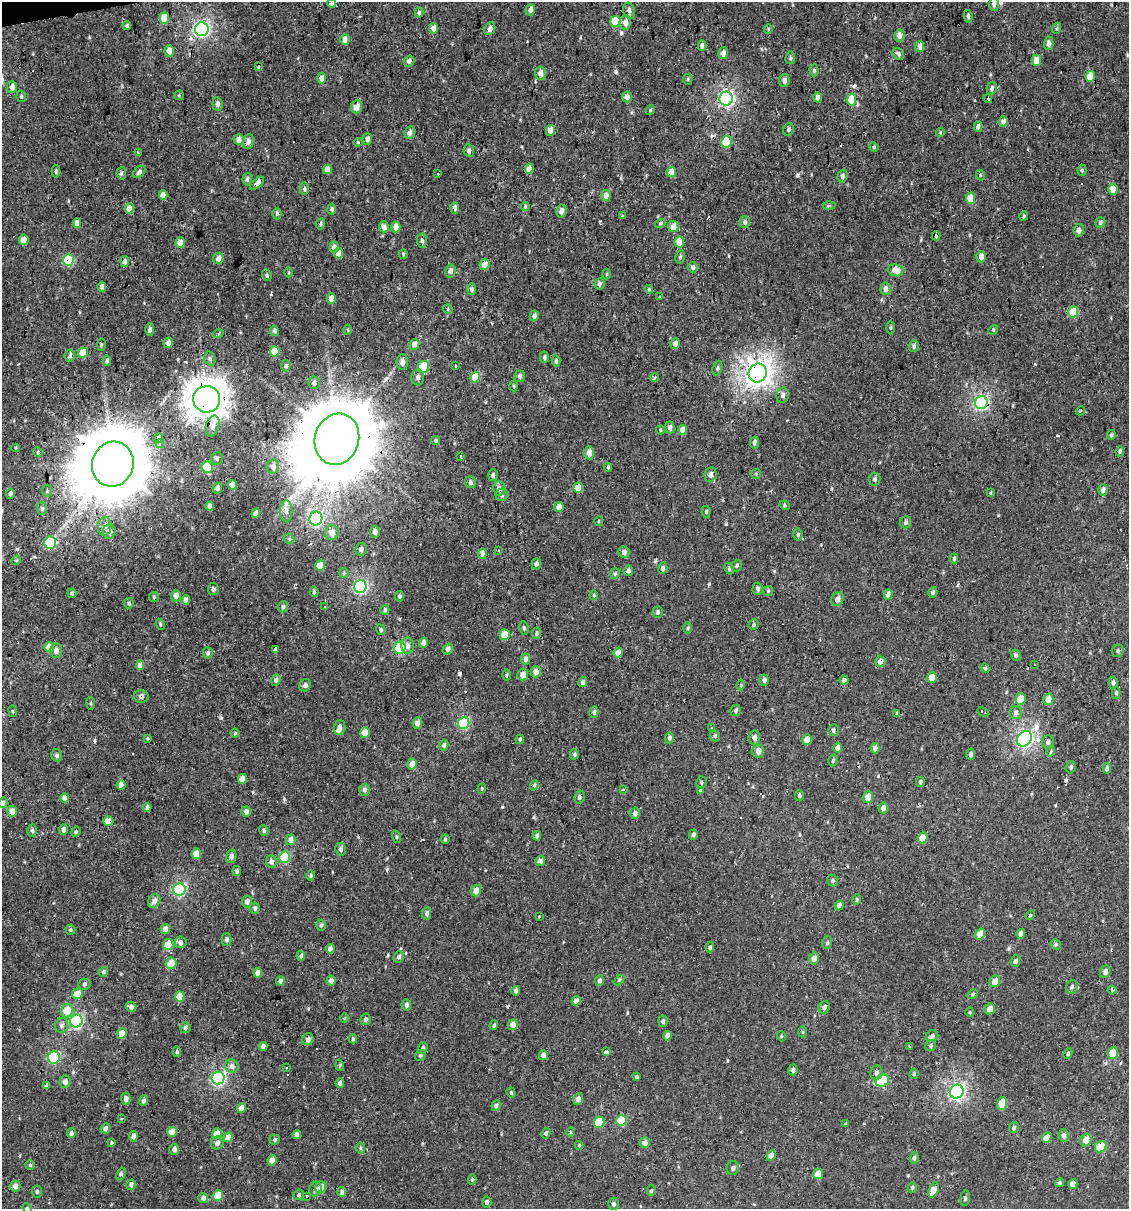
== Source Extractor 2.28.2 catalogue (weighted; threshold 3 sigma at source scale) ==
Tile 11 of 4 x 4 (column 3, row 3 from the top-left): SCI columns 2278-3404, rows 1208-2414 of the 4599 x 4829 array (HDU 1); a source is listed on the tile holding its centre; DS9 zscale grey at full resolution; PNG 1131 x 1211 px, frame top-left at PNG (2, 2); each listed source drawn as its Kron ellipse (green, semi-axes under 4 px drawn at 4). Shown black and unused: <1% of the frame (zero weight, under 2 of 3 exposures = <1% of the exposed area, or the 3 px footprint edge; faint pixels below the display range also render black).
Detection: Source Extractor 2.28.2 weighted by HDU 2 'WHT'; one run over the whole footprint, this tile lists its part. Background -2.67e-04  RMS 0.0035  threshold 0.0156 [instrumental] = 3 sigma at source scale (4.5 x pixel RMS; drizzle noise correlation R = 1.50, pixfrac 1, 0.0396/0.0396 arcsec/px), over >= 5 px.
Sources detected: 535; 21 cosmic-ray / hot-pixel residue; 1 long thin detection or spike segment (spike, bleed or trail) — neither listed nor drawn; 1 inside a brighter listed object's ellipse — not listed separately; of the other 512, all 500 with FLUX_AUTO >= 0.313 (the completeness limit of this list) listed and drawn (12 fainter detections not listed), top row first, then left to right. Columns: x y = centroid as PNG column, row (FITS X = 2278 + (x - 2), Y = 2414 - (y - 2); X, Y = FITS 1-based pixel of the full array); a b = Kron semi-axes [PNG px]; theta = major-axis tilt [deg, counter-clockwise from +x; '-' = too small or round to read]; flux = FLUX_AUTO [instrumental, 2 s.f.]
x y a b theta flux
332 3 4 3 - 1.6
994 4 7 5 -90 1.1
530 10 6 4 71 1.6
629 11 8 6 -72 1.3
419 13 5 4 - 0.67
968 16 6 4 -81 0.68
164 18 5 5 - 7.3
615 21 5 5 - 12
625 22 7 5 79 2.4
127 26 4 4 - 0.72
434 28 5 4 - 2.8
1057 28 5 3 - 0.43
202 29 7 7 - 79
490 29 7 5 67 1.1
768 29 4 4 - 0.35
899 35 6 5 - 2.3
345 39 5 4 - 1.7
1049 43 7 5 88 1.4
702 46 5 4 - 1.1
920 46 5 4 - 2.5
169 51 6 5 - 2.1
723 53 6 5 - 1.8
898 54 6 5 - 0.92
790 58 6 5 - 0.63
1036 60 6 5 - 3.4
409 61 6 5 - 1.3
259 66 3 3 - 1.3
814 70 6 4 -89 0.63
540 73 6 5 - 1.9
1090 76 5 4 - 6.5
322 78 5 4 - 2.2
688 79 5 5 - 0.47
784 81 6 5 - 1.5
12 87 6 5 - 1.5
992 88 6 5 - 0.94
179 95 5 4 - 0.37
21 96 6 4 -78 0.66
627 97 5 5 - 2
817 97 5 4 - 1.3
726 99 7 6 - 79
988 99 4 2 - 3.2
851 100 6 4 83 8.2
217 104 7 5 -83 1.1
357 107 7 5 67 2.9
650 110 5 4 - 0.37
1003 121 5 4 - 1.7
978 127 5 4 - 1.3
788 129 6 5 - 0.71
550 131 5 4 - 3.6
410 132 6 5 - 1.3
940 132 4 4 - 0.4
367 139 6 5 - 1.4
239 140 5 5 - 2.2
248 142 7 5 83 1.5
358 142 4 4 - 0.35
726 142 6 5 - 18
874 147 5 4 - 0.43
469 151 6 5 - 0.93
138 153 3 2 - 0.42
327 169 5 4 - 3.2
529 169 5 4 - 2.9
1082 170 5 4 - 0.52
56 171 6 4 -89 0.59
139 172 7 5 43 0.97
671 172 5 4 - 3.7
121 173 6 5 - 0.66
437 174 3 3 - 0.85
980 175 5 3 - 0.34
842 176 6 5 - 0.9
247 179 6 5 - 0.88
257 183 8 4 43 1.8
304 189 6 4 -88 0.6
1113 189 5 4 - 4.2
163 195 5 4 - 2.4
606 195 5 4 - 2.3
971 198 6 4 81 5.6
525 206 4 4 - 0.46
829 206 6 4 2 0.46
129 208 5 4 - 4.2
455 208 6 4 90 1.4
332 209 5 4 - 0.72
561 211 6 5 - 1.9
277 214 6 4 90 0.65
622 216 3 3 - 3.2
1024 216 5 4 - 0.39
745 222 6 5 - 0.82
1100 222 5 5 - 0.69
77 223 5 4 - 2.8
660 223 5 4 - 0.54
320 224 6 4 79 0.7
673 226 5 5 - 3
384 227 6 5 - 1.6
396 227 5 4 - 3.2
1079 230 6 5 - 1.3
936 236 4 3 - 9.7
24 240 5 4 - 4.1
422 241 7 5 -86 0.78
679 242 5 5 - 6.8
180 243 5 4 - 3.1
334 247 5 4 - 2
338 253 5 4 - 4.4
403 254 5 4 - 0.5
680 257 7 4 80 0.67
981 257 6 4 -90 2.1
218 258 6 5 - 1.8
68 260 6 5 - 17
125 261 5 4 - 1.1
484 264 5 4 - 3.5
693 267 5 5 - 1.1
896 270 8 6 -7 5.2
450 271 6 5 - 1.6
289 272 5 3 - 0.34
607 274 5 3 - 0.38
267 275 6 4 -70 0.47
599 284 5 5 - 0.93
102 287 5 4 - 1.3
472 289 6 4 -81 0.93
649 289 4 4 - 0.41
886 289 6 5 - 1.8
659 297 3 2 - 0.66
331 298 5 4 - 3.1
448 309 5 4 - 0.41
1073 312 5 5 - 9.8
534 316 5 4 - 1.6
891 327 7 3 89 0.42
150 329 6 4 87 0.95
348 330 5 3 - 0.36
993 330 5 4 - 0.43
274 331 5 4 - 0.8
218 334 5 3 - 0.49
168 343 5 4 - 1.4
414 344 6 4 63 2.5
675 344 5 4 - 1.9
101 345 6 3 89 0.4
914 346 6 5 - 0.83
275 351 5 5 - 6.3
83 353 5 4 - 6.6
70 356 6 5 - 0.93
544 357 6 4 88 0.73
210 359 7 5 -74 0.75
107 361 5 4 - 0.53
556 361 5 3 - 0.76
402 362 8 6 -90 1.6
286 366 6 4 83 0.78
455 366 3 3 - 5
423 367 6 5 - 17
717 368 7 4 70 0.63
758 373 10 9 - 280
520 376 6 5 - 1
418 377 8 6 -87 1.3
475 377 5 5 - 8
654 378 4 3 - 0.73
314 383 6 6 - 0.93
514 386 5 3 - 0.38
783 395 8 6 77 1.1
207 399 13 13 - 500
981 402 7 6 - 66
1080 411 5 3 - 0.46
212 426 11 6 75 2.7
670 428 6 5 - 1.2
660 430 4 4 - 0.35
683 430 5 4 - 3.6
1111 435 5 3 - 0.55
159 438 5 3 - 8800
337 439 26 22 74 6300
436 440 4 4 - 0.68
755 442 6 4 78 1.4
160 444 4 3 - 290
15 448 4 3 - 0.34
1120 451 5 4 - 0.7
38 452 5 4 - 0.39
589 453 6 4 89 2.7
460 456 4 3 - 1.1
217 458 6 6 - 0.79
113 464 22 20 71 4400
207 467 6 5 - 12
273 467 7 6 - 1.7
608 467 4 3 - 0.4
756 474 5 4 - 0.4
493 475 6 5 - 0.78
710 475 7 6 - 1.6
875 479 6 5 - 0.72
471 482 6 5 - 1.2
232 485 4 4 - 2.7
217 488 5 5 - 1.2
499 488 7 6 - 1.7
578 488 5 4 - 5
1103 490 6 4 72 1.2
47 491 6 5 - 0.54
990 493 4 4 - 0.33
10 494 5 4 - 1.1
502 495 6 6 - 0.79
785 505 5 4 - 0.48
210 506 4 3 - 1.2
559 507 5 4 - 2.5
42 509 6 5 - 0.74
286 511 11 6 -89 1.7
706 511 6 4 86 0.52
256 513 5 4 - 2.1
316 519 7 6 - 63
599 521 5 3 - 0.32
905 522 6 5 - 0.73
105 526 9 7 85 1.9
109 531 7 6 - 2
332 532 7 6 - 2.9
375 532 6 5 - 1.2
798 535 6 4 86 0.61
289 539 5 4 - 0.58
50 543 6 5 - 24
361 549 6 6 - 1.3
498 550 3 2 - 0.61
624 552 6 5 - 1.3
482 554 5 4 - 1.6
954 559 5 4 - 0.5
16 560 5 4 - 0.43
536 564 5 5 - 0.87
320 566 5 4 - 6.3
737 566 6 5 - 0.56
663 568 6 4 86 0.92
729 569 6 4 -65 0.52
628 571 5 5 - 0.88
344 573 5 4 - 0.48
615 574 5 4 - 0.51
360 586 6 6 - 66
213 589 6 5 - 0.87
758 589 6 5 - 1
768 591 5 5 - 0.51
314 592 5 4 - 0.49
933 592 5 4 - 0.7
72 593 4 4 - 0.57
888 594 5 4 - 1.7
594 595 5 4 - 0.47
176 596 5 5 - 1.7
399 596 5 4 - 0.76
154 597 5 5 - 0.49
837 599 7 5 52 1.9
186 600 5 4 - 2.2
129 603 5 5 - 0.59
283 607 6 5 - 0.86
325 607 3 3 - 0.92
385 610 5 4 - 0.97
658 612 6 5 - 0.83
160 624 5 3 - 0.44
753 625 5 5 - 0.57
524 628 7 4 -80 0.63
688 628 5 3 - 0.41
381 630 5 4 - 0.66
537 633 5 4 - 0.67
505 635 5 5 - 5.1
424 643 5 4 - 2
408 645 8 6 -79 1.7
49 647 5 4 - 3.5
400 648 6 5 - 26
275 649 4 3 - 3.5
448 649 6 5 - 1.2
56 651 7 6 - 1.7
1118 651 6 6 - 0.66
208 653 6 5 - 0.74
618 653 5 4 - 2.6
1016 655 6 4 -75 0.82
525 659 5 4 - 1.5
880 661 5 5 - 1.5
1035 664 3 2 - 0.6
140 665 5 4 - 2.4
985 668 4 4 - 0.62
536 672 5 5 - 2.6
523 674 6 5 - 2.5
506 675 6 3 89 0.41
932 678 5 4 - 5
276 680 5 4 - 0.89
764 680 5 5 - 1.1
844 680 4 4 - 1.1
583 682 5 4 - 1.1
1113 683 6 4 87 0.8
305 685 6 5 - 1.1
741 685 5 3 - 0.31
1116 693 5 4 - 0.53
141 696 7 6 - 1
1021 699 5 5 - 4.9
1048 699 6 5 - 3.9
91 703 6 3 -83 0.46
13 711 6 3 -81 0.36
736 711 5 5 - 0.81
594 712 5 4 - 0.88
983 712 6 3 -26 1.7
1016 713 6 6 - 1.1
896 714 4 3 - 0.45
417 723 6 5 - 2.1
464 723 6 5 - 26
340 727 7 6 - 1.4
712 728 4 3 - 0.35
833 730 6 5 - 0.82
235 733 4 4 - 0.43
365 733 5 5 - 4
715 736 5 5 - 0.46
147 738 4 4 - 0.36
669 738 5 4 - 1
754 738 7 5 80 1.5
520 739 5 4 - 0.59
1025 739 8 6 49 92
807 740 5 4 - 2.8
1048 742 6 6 - 1.2
444 745 5 4 - 0.92
837 748 5 4 - 1.7
875 748 5 4 - 2.1
758 751 6 6 - 2.2
1051 751 5 3 - 0.37
574 754 5 4 - 0.53
971 754 5 4 - 0.89
57 755 6 5 - 1.1
833 760 6 4 73 0.51
412 764 5 4 - 3.2
1071 767 6 5 - 0.72
1107 768 5 3 - 0.88
242 779 5 4 - 3.8
701 782 6 5 - 0.58
920 782 5 4 - 0.81
121 785 5 4 - 1.7
534 785 5 4 - 0.51
482 789 5 4 - 0.46
623 789 3 3 - 0.48
364 790 6 5 - 1.1
700 791 4 3 - 1.1
799 795 5 4 - 0.77
579 797 6 5 - 0.88
868 797 6 5 - 3.7
65 798 5 4 - 2.2
3 803 5 4 - 1.2
147 807 4 4 - 1.2
883 808 5 5 - 1.3
12 811 5 5 - 4
246 811 5 4 - 1.7
635 813 6 5 - 1.2
108 821 5 4 - 5.5
63 830 5 4 - 1.7
264 830 5 4 - 0.73
32 831 6 5 - 0.76
76 832 5 4 - 0.45
693 835 5 4 - 0.95
537 836 5 4 - 0.79
396 837 6 4 -72 0.46
923 838 5 4 - 5
445 839 4 4 - 0.52
291 840 5 4 - 2.3
340 849 6 5 - 0.94
196 854 5 5 - 4.9
231 856 7 5 72 1.5
285 857 6 5 - 18
271 861 6 5 - 1.2
540 861 5 5 - 1.3
237 871 5 4 - 0.66
311 875 5 4 - 0.57
833 881 6 5 - 0.69
179 890 6 6 - 47
476 890 6 5 - 3
857 900 5 4 - 0.45
154 901 7 6 - 1.8
247 902 5 5 - 1.6
839 905 5 4 - 1.4
255 908 6 5 - 0.73
427 913 6 4 82 1.1
1030 915 5 4 - 0.39
539 916 3 3 - 1.4
321 925 5 4 - 0.61
165 929 5 4 - 1.6
70 930 5 5 - 0.57
980 934 6 4 55 4.5
1021 934 5 4 - 1.9
226 940 6 5 - 1.1
180 942 6 6 - 1.4
827 943 6 5 - 0.56
168 944 5 5 - 8.5
1056 944 5 5 - 0.54
710 947 5 4 - 0.83
330 949 5 4 - 1.4
301 956 5 4 - 0.77
399 957 6 5 - 1
814 958 6 5 - 2
1015 961 6 4 67 0.89
171 963 6 5 - 5.3
103 972 5 4 - 0.62
1105 972 6 5 - 1.5
258 973 5 4 - 2.1
619 980 6 3 45 0.43
280 981 4 4 - 1.3
331 981 5 4 - 1.5
599 981 5 4 - 1.1
995 981 6 5 - 3.1
84 984 6 5 - 0.77
1072 987 7 5 72 0.99
1112 990 4 3 - 0.42
516 991 4 4 - 1.1
77 994 5 5 - 3.9
973 994 6 4 30 0.52
180 997 5 4 - 6.2
576 1001 5 4 - 1.7
406 1005 6 4 -83 0.99
131 1007 5 5 - 1.1
824 1007 6 5 - 1.3
990 1009 5 5 - 2.4
67 1011 7 6 - 5.4
970 1012 4 3 - 0.32
344 1018 4 4 - 0.37
365 1019 6 5 - 1
76 1021 6 6 - 56
663 1021 5 4 - 1
62 1025 7 6 - 1.1
494 1025 5 3 - 0.63
513 1025 5 5 - 2.1
185 1028 5 5 - 0.76
802 1032 5 3 - 0.35
122 1033 5 5 - 3.3
667 1036 5 4 - 1.9
781 1036 5 3 - 0.32
932 1036 6 5 - 1.2
308 1039 6 5 - 1.4
353 1039 4 4 - 0.41
931 1045 6 5 - 0.66
263 1046 4 3 - 1.1
910 1047 3 3 - 2
423 1048 6 4 71 0.73
177 1052 5 4 - 0.56
606 1052 4 3 - 6
1068 1053 5 4 - 0.58
1113 1053 6 5 - 9.4
420 1055 5 5 - 0.63
543 1055 5 4 - 1.3
54 1058 6 6 - 31
340 1065 6 4 -73 0.58
232 1066 7 6 - 1.8
287 1068 3 3 - 15
793 1070 5 4 - 0.91
876 1073 7 6 - 0.99
914 1074 5 4 - 0.46
636 1077 3 3 - 0.58
218 1078 6 6 - 62
882 1081 7 5 29 20
65 1082 6 5 - 1.6
340 1083 5 4 - 1.1
47 1086 4 3 - 1.8
957 1092 7 6 - 92
511 1093 5 4 - 0.45
126 1099 6 5 - 1.2
578 1099 6 5 - 1.5
144 1101 5 4 - 1.2
1002 1104 7 5 77 7.8
496 1105 5 4 - 0.93
242 1108 5 4 - 3.5
121 1118 4 2 - 0.34
621 1120 5 5 - 11
599 1122 5 5 - 10
846 1124 4 3 - 0.52
1014 1127 5 5 - 0.62
105 1128 5 5 - 1.2
172 1132 5 5 - 5.2
571 1132 5 3 - 0.46
71 1133 5 4 - 0.85
217 1133 5 5 - 3.9
546 1133 5 4 - 0.74
297 1135 4 4 - 1.7
1064 1135 6 5 - 1.4
133 1136 5 4 - 1.4
228 1137 5 4 - 3.3
1047 1138 5 4 - 4.2
274 1140 5 5 - 0.58
1086 1140 6 5 - 3.2
111 1142 3 3 - 3.1
217 1143 7 6 - 1.4
645 1143 5 5 - 1.9
579 1145 4 4 - 0.36
1101 1147 6 5 - 7.5
360 1148 6 4 -89 0.44
174 1149 5 5 - 1.5
771 1156 5 4 - 2.8
914 1158 5 4 - 0.89
272 1160 5 4 - 2.5
30 1165 4 4 - 0.39
733 1168 7 6 - 1.1
121 1174 6 4 64 0.92
818 1174 5 5 - 5.1
472 1180 5 4 - 0.54
1059 1183 5 4 - 0.62
1073 1184 5 4 - 2.4
131 1185 5 4 - 1
15 1186 5 5 - 1.6
321 1187 6 5 - 2.3
912 1187 5 4 - 0.51
315 1189 7 5 65 1.2
934 1190 8 4 67 5.2
37 1191 6 5 - 0.69
651 1191 5 4 - 0.53
342 1192 5 4 - 0.89
218 1195 5 5 - 9.9
299 1195 6 5 - 0.62
307 1196 3 3 - 0.71
203 1198 5 5 - 1.4
965 1198 8 5 81 0.6
487 1202 5 4 - 0.87
614 1204 6 5 - 0.94
27 1208 5 4 - 0.42
Overlapping masked pixels (flux is a lower limit): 19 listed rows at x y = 202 29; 726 99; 257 183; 455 208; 68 260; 758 373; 207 399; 981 402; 337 439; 113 464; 499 488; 316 519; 400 648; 880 661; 536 672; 141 696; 108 821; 47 1086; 1101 1147
Isophote crosses this tile's border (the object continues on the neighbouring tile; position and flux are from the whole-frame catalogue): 3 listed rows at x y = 994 4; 3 803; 27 1208
Unlisted compact peaks at least as high as the median listed source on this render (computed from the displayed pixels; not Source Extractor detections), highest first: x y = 616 72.